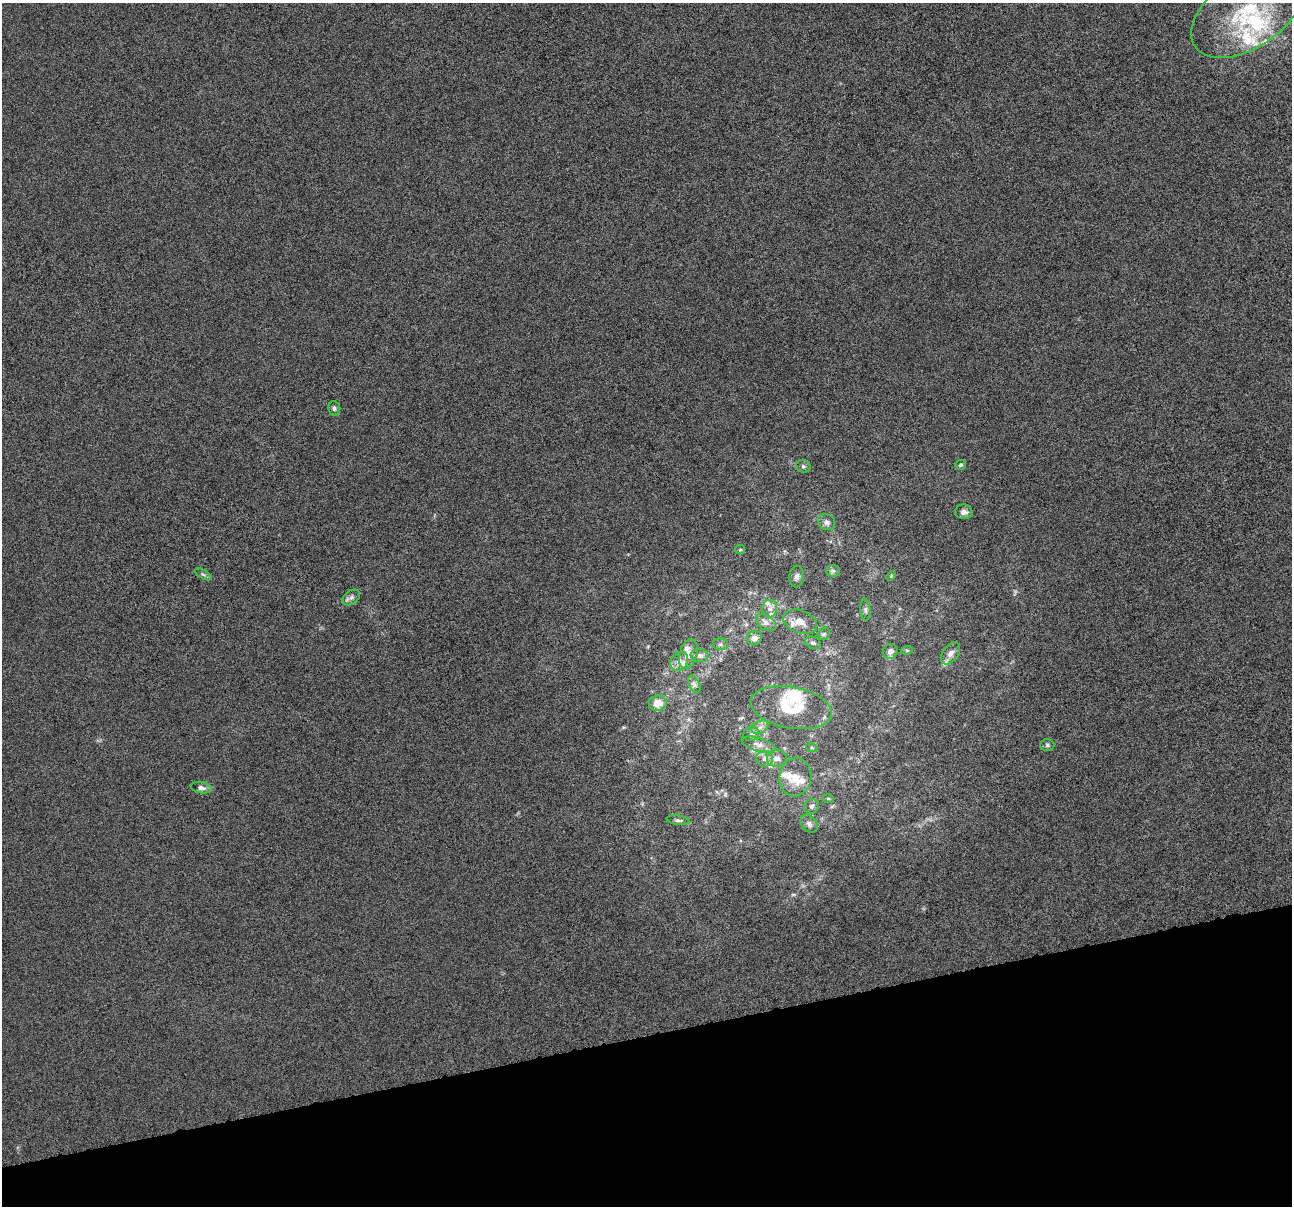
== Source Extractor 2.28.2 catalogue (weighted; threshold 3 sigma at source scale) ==
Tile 14 of 4 x 4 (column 2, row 4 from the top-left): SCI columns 1291-2580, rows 96-1299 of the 5159 x 4959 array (HDU 1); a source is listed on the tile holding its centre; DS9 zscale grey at full resolution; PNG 1294 x 1208 px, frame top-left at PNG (2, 3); each listed source drawn as its Kron ellipse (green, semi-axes under 4 px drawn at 4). Shown black and unused: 14% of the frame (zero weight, under 10 of 20 exposures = <1% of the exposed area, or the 3 px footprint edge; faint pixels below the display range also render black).
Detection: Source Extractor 2.28.2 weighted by HDU 2 'WHT'; one run over the whole footprint, this tile lists its part. Background -3.27e-04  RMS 0.0017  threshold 0.00683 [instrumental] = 3 sigma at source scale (4.09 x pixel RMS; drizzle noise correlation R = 1.36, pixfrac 0.8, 0.0396/0.0396 arcsec/px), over >= 5 px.
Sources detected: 57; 15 inside a brighter listed object's ellipse — not listed separately; the other 42 listed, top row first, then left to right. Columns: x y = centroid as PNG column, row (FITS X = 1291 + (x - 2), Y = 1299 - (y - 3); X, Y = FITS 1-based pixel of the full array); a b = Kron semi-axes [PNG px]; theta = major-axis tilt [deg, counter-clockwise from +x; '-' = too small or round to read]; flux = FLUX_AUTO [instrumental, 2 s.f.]
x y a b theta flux
1247 12 63 36 34 15
334 408 7 6 - 0.35
960 465 5 5 - 0.28
803 466 7 6 - 0.33
964 512 9 7 -3 0.73
827 522 9 7 -31 0.59
740 550 5 4 - 0.17
833 571 6 6 - 0.35
203 574 9 4 -30 0.34
891 576 5 4 - 0.16
797 577 11 7 84 0.52
351 597 10 6 38 0.55
770 609 9 7 88 0.72
865 610 10 5 -85 0.39
800 622 17 11 -19 1.6
766 623 11 7 -37 0.78
824 634 7 5 47 0.29
754 638 7 7 - 0.9
813 643 8 6 -25 0.43
720 644 8 6 1 0.39
907 650 6 3 17 0.17
890 651 7 7 - 0.67
950 653 12 7 54 0.83
688 654 15 8 73 1.2
700 656 9 6 -7 0.71
679 661 10 8 51 0.79
694 684 9 5 -63 0.44
658 703 9 7 7 1.7
791 708 41 20 -11 6.7
760 727 9 6 29 0.62
751 734 8 7 - 0.46
759 745 18 7 -17 1
1047 745 7 6 - 0.33
812 748 6 3 -18 0.19
777 758 10 8 9 0.87
764 759 8 8 - 0.68
795 777 19 16 84 2.5
201 788 10 5 -10 0.63
828 798 6 4 -1 0.22
811 806 7 7 - 0.44
678 820 11 4 -7 0.42
809 824 10 7 -51 0.6